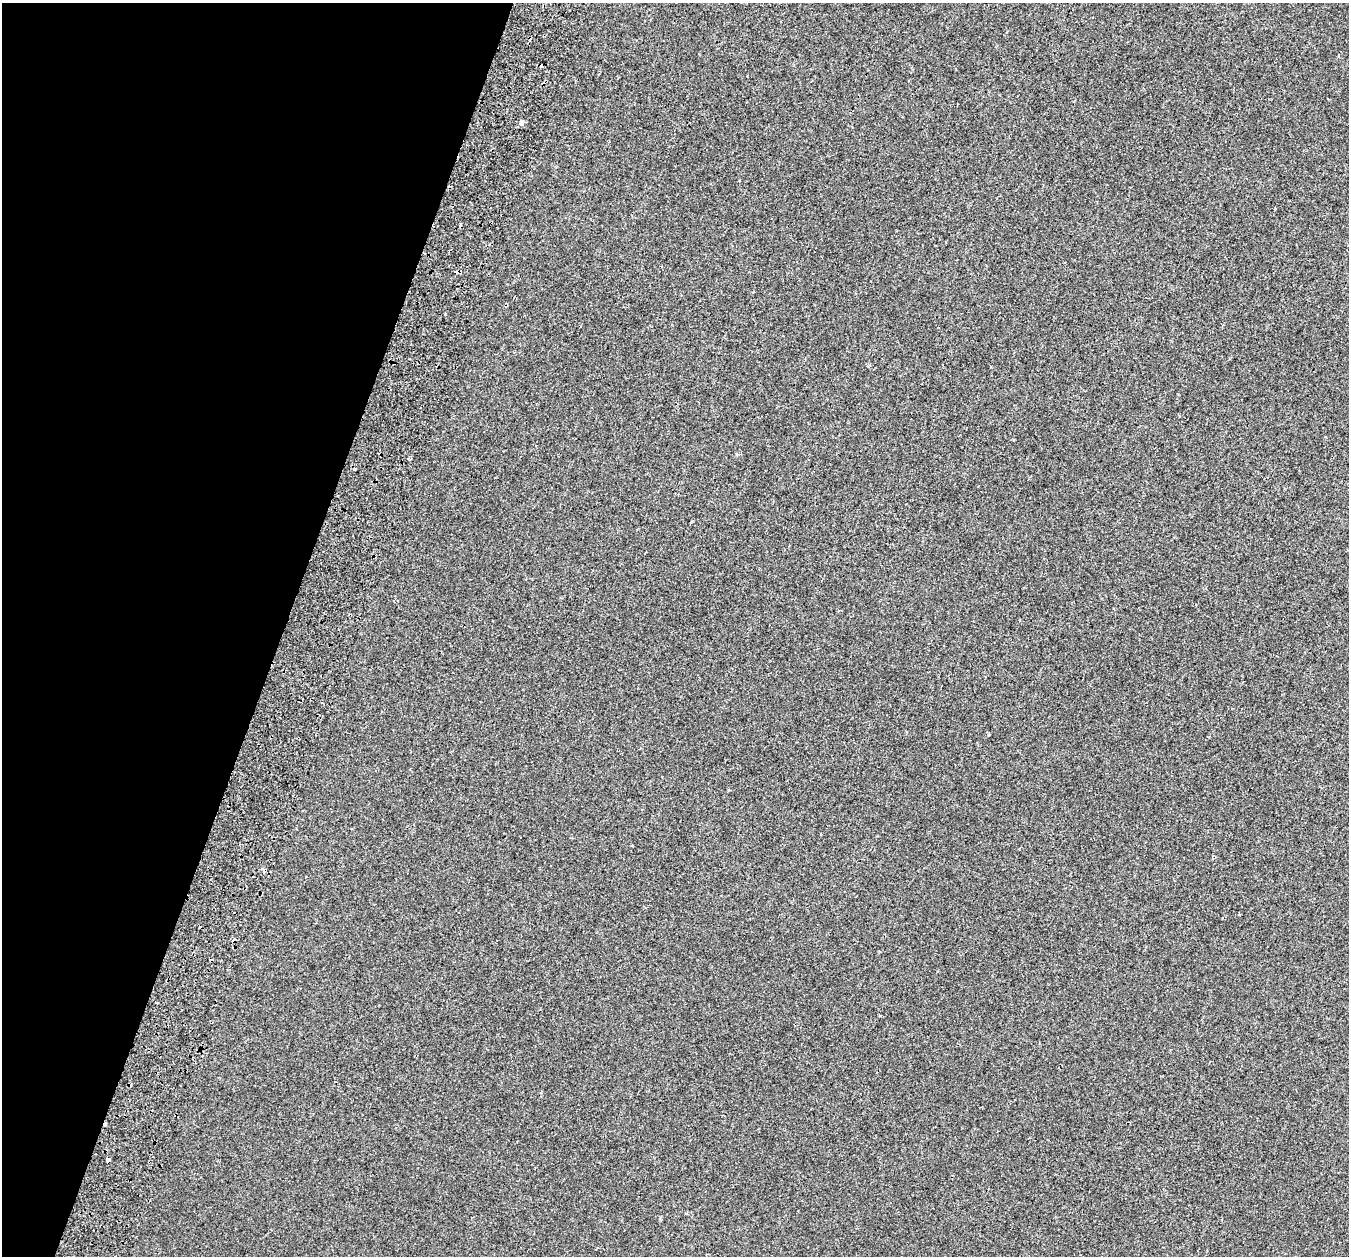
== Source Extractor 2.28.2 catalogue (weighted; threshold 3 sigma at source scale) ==
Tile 9 of 4 x 4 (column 1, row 3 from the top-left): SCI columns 102-1448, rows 1649-2902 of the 5583 x 5743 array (HDU 1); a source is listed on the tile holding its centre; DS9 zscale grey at full resolution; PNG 1351 x 1258 px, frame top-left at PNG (2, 3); no overlay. Shown black and unused: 21% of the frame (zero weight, under 2 of 3 exposures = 7% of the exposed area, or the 3 px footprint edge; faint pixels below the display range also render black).
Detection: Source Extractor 2.28.2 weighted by HDU 2 'WHT'; one run over the whole footprint, this tile lists its part. Background 2.12e-04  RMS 0.0045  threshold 0.0204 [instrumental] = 3 sigma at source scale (4.5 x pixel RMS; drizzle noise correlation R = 1.50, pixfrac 1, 0.0396/0.0396 arcsec/px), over >= 5 px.
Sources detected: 15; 7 cosmic-ray / hot-pixel residue — not listed; the other 8 listed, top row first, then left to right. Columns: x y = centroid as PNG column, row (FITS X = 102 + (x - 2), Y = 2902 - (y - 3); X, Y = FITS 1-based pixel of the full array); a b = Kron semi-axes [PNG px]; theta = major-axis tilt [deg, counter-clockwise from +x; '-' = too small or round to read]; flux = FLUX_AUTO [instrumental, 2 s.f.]
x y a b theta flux
909 81 2 2 - 0.35
521 122 4 3 - 18
409 459 4 3 - 0.64
354 469 3 3 - 1.9
988 735 4 2 - 0.34
632 845 3 3 - 0.3
1239 914 3 2 - 0.33
108 1160 4 4 - 5.7
Overlapping masked pixels (flux is a lower limit): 1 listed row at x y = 108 1160